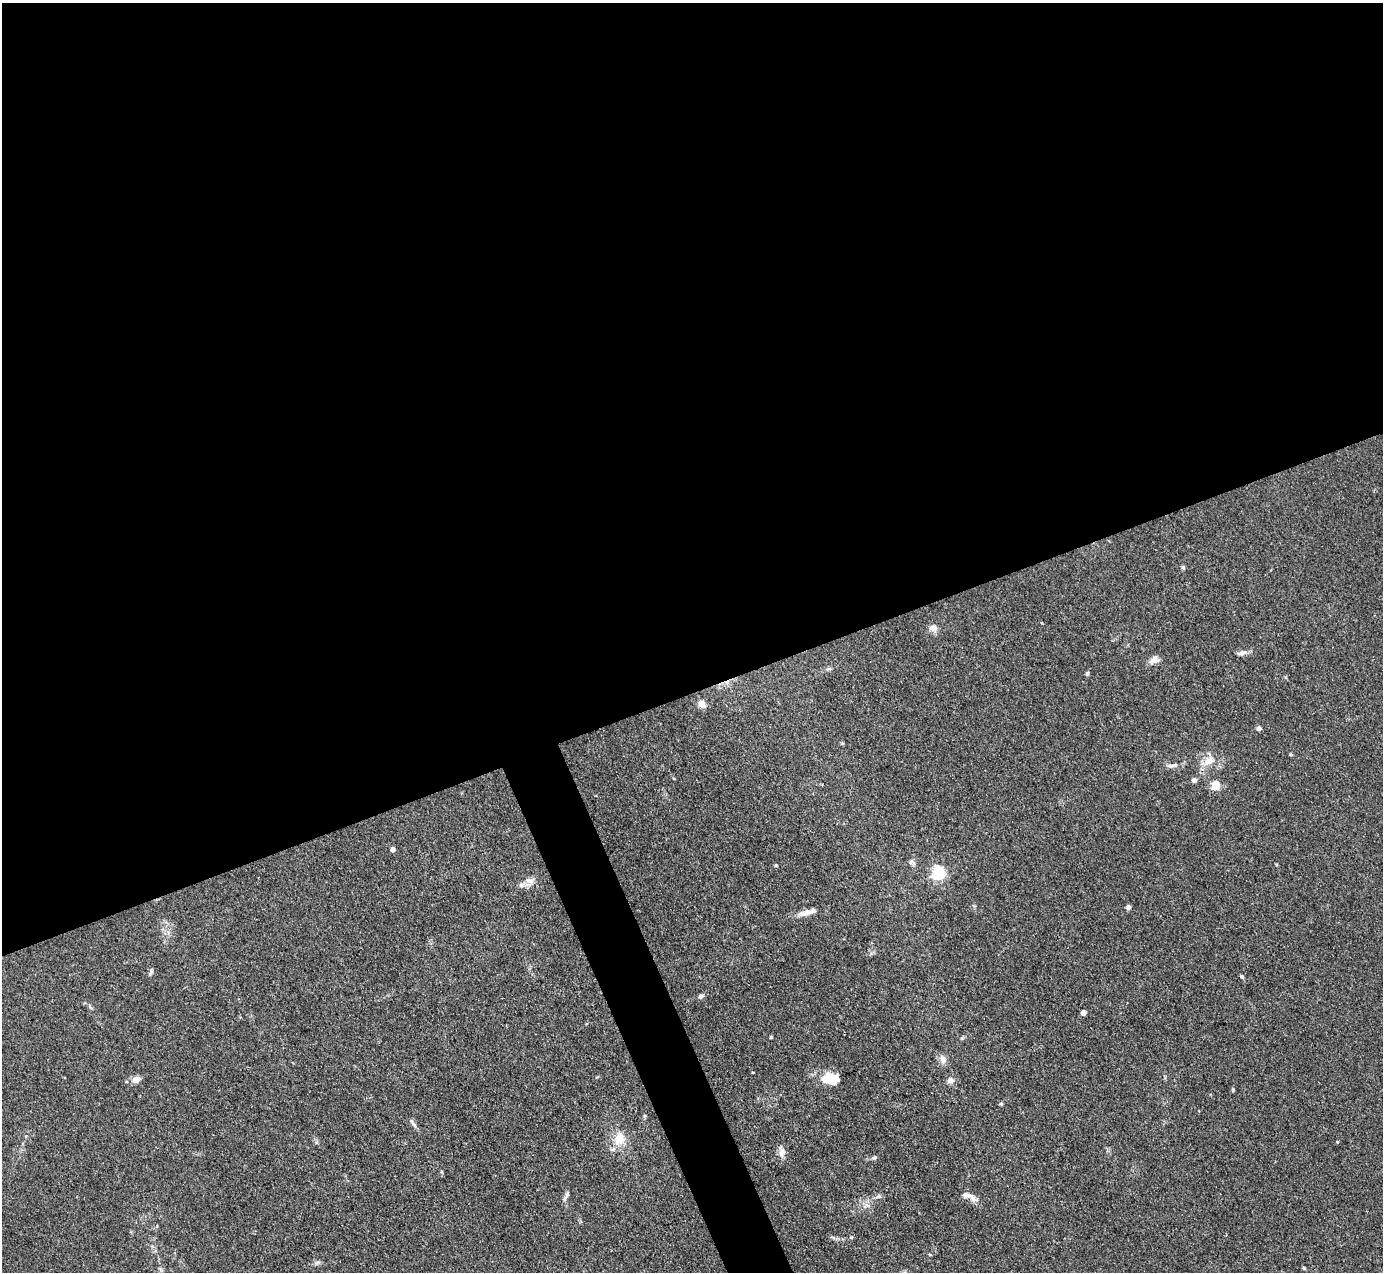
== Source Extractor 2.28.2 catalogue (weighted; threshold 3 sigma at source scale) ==
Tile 2 of 4 x 4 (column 2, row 1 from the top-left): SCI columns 1383-2763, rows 4093-5362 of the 5527 x 5514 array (HDU 1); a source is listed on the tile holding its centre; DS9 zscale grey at full resolution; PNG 1385 x 1274 px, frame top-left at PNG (2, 3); no overlay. Shown black and unused: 56% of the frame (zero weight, under 3 of 4 exposures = <1% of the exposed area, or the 3 px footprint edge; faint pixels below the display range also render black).
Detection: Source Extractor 2.28.2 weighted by HDU 2 'WHT'; one run over the whole footprint, this tile lists its part. Background 0.0867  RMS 0.0058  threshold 0.0263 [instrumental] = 3 sigma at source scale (4.5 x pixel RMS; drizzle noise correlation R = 1.50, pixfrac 1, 0.05/0.05 arcsec/px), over >= 5 px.
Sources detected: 39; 2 inside a brighter listed object's ellipse — not listed separately; the other 37 listed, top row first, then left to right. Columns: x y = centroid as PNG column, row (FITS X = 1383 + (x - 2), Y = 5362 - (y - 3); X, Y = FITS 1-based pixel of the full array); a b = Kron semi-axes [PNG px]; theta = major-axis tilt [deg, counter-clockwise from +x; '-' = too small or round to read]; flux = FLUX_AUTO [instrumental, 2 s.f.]
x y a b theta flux
1183 567 6 4 -57 0.8
933 628 11 9 0 3.4
1242 653 13 6 12 2.5
1154 660 11 9 25 3.8
1087 674 6 4 75 0.99
702 704 9 7 -53 3.8
1259 728 5 4 - 2.1
1291 754 3 3 - 0.84
1209 761 15 11 33 6.7
1173 765 16 5 10 2.5
1194 780 5 4 - 2.9
1215 785 12 11 - 6
393 849 4 4 - 3.1
776 865 4 3 - 0.74
938 873 6 6 - 110
529 880 11 7 -11 3.1
521 885 7 7 - 2.3
1128 907 4 4 - 2.9
805 913 21 7 15 4.6
151 972 8 4 65 1.1
701 996 7 5 27 1.5
1083 1013 4 4 - 3.8
771 1037 3 3 - 0.63
943 1059 12 9 -74 3.3
136 1079 10 7 22 4.2
828 1080 24 11 3 11
950 1080 8 7 - 3
1001 1104 5 4 - 0.69
413 1124 16 3 -54 1.7
619 1138 20 13 80 10
1337 1142 4 3 - 0.51
782 1152 12 8 65 3.3
874 1158 5 5 - 1
567 1194 9 6 73 1.6
966 1195 15 7 -11 4.1
878 1196 8 5 19 1.3
1304 1268 5 4 - 0.71
Unlisted compact peaks at least as high as the median listed source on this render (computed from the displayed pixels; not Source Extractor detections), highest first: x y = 1241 976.